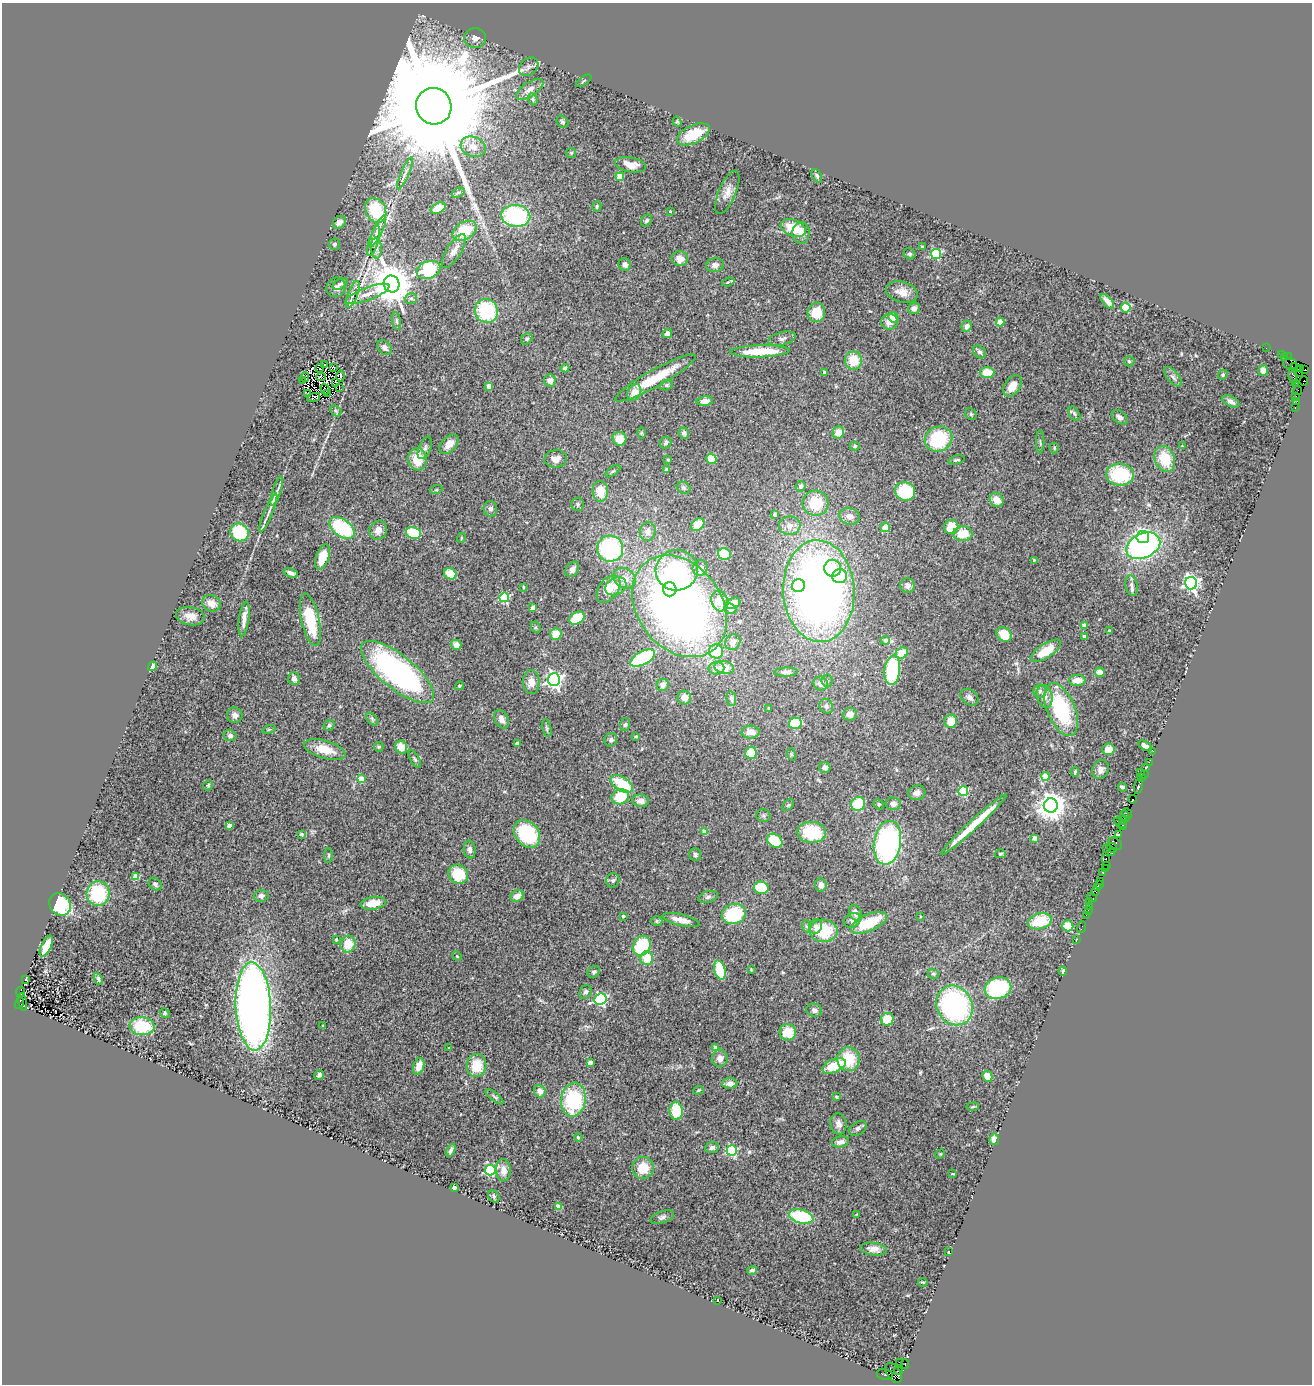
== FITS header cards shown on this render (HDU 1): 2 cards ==
NAXIS1  =                 1310
NAXIS2  =                 1382

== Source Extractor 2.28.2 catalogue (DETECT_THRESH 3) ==
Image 1310 x 1382 px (HDU 1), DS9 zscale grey, 1 PNG px = 1 image px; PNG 1314 x 1386 px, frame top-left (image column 1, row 1382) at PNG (2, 3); each listed source drawn as its Kron ellipse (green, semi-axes under 4 px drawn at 4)
Background 1.07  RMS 0.067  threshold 0.202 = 3 sigma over >= 5 px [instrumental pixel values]
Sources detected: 415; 3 with non-positive FLUX_AUTO (blend fragments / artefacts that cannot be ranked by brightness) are neither listed nor drawn; the other 412 listed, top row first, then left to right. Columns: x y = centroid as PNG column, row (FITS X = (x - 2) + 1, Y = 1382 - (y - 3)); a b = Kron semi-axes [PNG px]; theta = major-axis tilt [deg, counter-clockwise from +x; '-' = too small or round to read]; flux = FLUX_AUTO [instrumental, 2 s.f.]
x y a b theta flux
475 38 11 10 - 23
529 67 10 8 40 19
584 81 9 2 35 4.3
530 89 15 7 33 36
533 99 6 4 -71 6.7
434 106 18 17 - 220000
562 122 7 5 -49 8.5
677 122 5 4 - 5.7
693 134 17 9 25 140
473 147 13 10 -20 39
571 153 5 5 - 6.9
630 165 15 7 -10 53
405 173 17 3 67 17
817 176 7 4 -60 8.7
620 177 4 4 - 120
727 192 23 8 67 39
458 193 7 4 27 8.4
597 206 5 4 - 7
438 208 8 5 25 74
376 210 13 10 -62 220
670 211 4 3 - 4
516 216 14 11 -5 460
646 221 6 5 - 10
339 222 7 6 - 23
793 228 13 8 -22 120
378 231 17 4 64 29
465 231 13 8 33 130
801 233 11 9 86 30
374 241 16 4 73 21
334 244 6 6 - 8.5
922 247 4 3 - 10
376 248 10 5 -87 17
454 251 19 7 58 38
910 254 6 5 - 8.4
936 254 5 5 - 380
680 259 8 7 - 35
625 265 6 6 - 19
715 265 9 7 12 20
428 270 12 8 20 250
728 282 6 2 19 6.2
340 284 8 4 30 9.7
392 284 8 7 - 15000
336 287 10 9 - 21
902 292 16 10 -15 44
353 294 14 5 70 20
367 294 23 6 20 47
411 299 6 5 - 10
1107 301 9 4 -50 26
914 308 6 5 - 24
1126 308 5 4 - 210
486 311 12 11 - 300
816 313 9 9 - 84
893 317 5 5 - 53
396 321 9 3 -79 9
889 322 8 8 - 40
1000 322 4 4 - 91
967 326 6 5 - 24
667 333 5 4 - 17
527 339 6 5 - 7.4
782 339 14 6 14 19
385 348 8 6 -45 16
1266 348 2 2 - 15
760 351 30 6 2 160
979 352 7 5 -41 11
1281 354 2 2 - 15
1288 357 3 2 - 23
1285 358 2 2 - 37
853 361 9 8 - 100
1129 361 5 5 - 8.7
1290 364 7 5 -19 98
324 365 3 3 - 2.8
334 367 3 2 - 3.8
319 368 4 2 - 8.9
565 368 4 4 - 13
1300 368 3 3 - 120
1305 369 3 3 - 130
1297 370 7 4 -51 620
1263 371 5 5 - 22
825 372 4 3 - 5.1
987 372 7 5 1 80
1223 375 5 4 - 6.1
340 376 5 3 - 11
1293 376 8 3 -81 97
305 377 5 4 - 0.79
321 377 4 3 - 2.4
1173 377 12 5 -50 17
655 378 46 8 29 140
303 381 2 2 - 17
550 381 6 6 - 29
1304 381 5 3 - 120
336 383 4 3 - 10
1296 383 2 2 - 2.6
666 385 6 5 - 6.5
489 386 4 4 - 40
1013 386 12 7 54 47
339 387 4 2 - 2.9
325 389 5 2 - 4.6
1298 391 4 2 - 26
634 392 8 6 61 56
308 393 2 2 - 4.7
328 393 4 2 - 0.51
314 397 7 2 20 12
1296 397 3 2 - 46
705 401 8 4 5 34
1297 401 4 2 - 61
1231 402 9 5 -29 15
1295 408 3 2 - 29
336 411 6 4 -45 6.6
971 414 6 5 - 6.6
1074 414 8 5 -59 8.1
1120 417 9 6 -35 17
838 432 6 5 - 46
641 433 6 4 -90 5.5
684 433 5 5 - 14
619 439 7 7 - 59
939 439 14 12 23 230
1040 442 11 2 90 6.1
666 443 6 5 - 12
449 444 12 7 47 46
855 446 5 4 - 6.6
1182 446 3 3 - 3.1
425 448 12 6 68 17
1054 448 5 4 - 5.1
417 459 11 9 -83 96
556 459 11 8 5 32
711 459 5 5 - 97
1165 459 13 9 -69 130
668 460 3 3 - 4
957 460 8 3 13 6.7
667 470 4 3 - 17
613 471 8 4 35 9.3
1120 475 14 11 -3 260
801 486 5 5 - 17
684 488 7 5 -30 8.5
436 490 6 4 18 4.3
277 491 15 4 72 17
600 491 10 7 -85 83
905 491 10 9 - 190
997 500 7 6 - 49
816 503 13 12 - 140
578 504 6 6 - 12
490 509 8 7 - 15
268 513 21 3 67 24
775 514 4 4 - 29
850 516 10 8 -13 29
698 524 7 5 40 58
790 526 10 9 - 31
885 527 5 4 - 52
951 527 7 7 - 89
342 528 14 8 -36 330
378 530 10 8 67 38
239 532 9 8 - 210
648 532 10 7 76 29
414 533 8 6 -11 150
963 534 9 7 2 93
1143 537 6 6 - 750
461 538 5 3 - 4
1143 546 18 12 25 960
610 549 13 13 - 430
724 554 6 6 - 110
323 557 13 6 70 78
1034 560 4 4 - 4.5
700 568 8 7 - 20
833 568 8 8 - 61
572 569 8 6 55 21
677 570 21 20 - 500
291 573 8 4 -22 15
450 574 7 5 -30 65
840 576 7 7 - 94
624 578 12 9 -35 36
1191 583 6 6 - 1400
907 585 7 7 - 23
1131 585 10 6 -77 16
616 586 11 8 29 39
798 586 7 6 - 98
523 587 4 4 - 5.9
608 589 15 9 55 53
670 589 7 6 - 170
819 591 51 35 -87 3400
504 597 5 5 - 370
720 601 10 8 -74 89
211 603 9 8 - 46
733 603 7 5 30 71
679 606 55 42 -53 2900
533 607 4 4 - 32
730 609 6 5 - 14
190 616 14 9 -11 42
577 618 8 6 29 130
244 619 17 5 83 40
310 620 27 9 -78 220
1084 625 4 4 - 30
536 627 6 4 -63 7.1
1109 631 3 3 - 5.3
556 634 6 6 - 78
1004 634 8 6 -40 82
1084 636 3 3 - 13
885 640 4 4 - 16
733 642 8 7 - 22
456 645 5 5 - 31
716 651 7 7 - 93
1046 651 17 7 32 110
902 653 6 5 - 84
643 658 14 6 28 350
153 666 5 4 - 18
724 667 10 6 -13 52
716 668 8 6 4 17
892 670 14 8 83 290
398 672 45 16 -39 1200
786 672 12 4 1 15
1100 672 5 5 - 25
294 679 6 5 - 19
554 680 6 6 - 1500
1077 680 8 5 3 42
827 681 6 5 - 8.8
531 682 12 8 -89 37
821 683 7 6 - 28
663 685 6 6 - 20
459 686 4 4 - 8.4
1040 691 6 6 - 12
969 697 10 7 -36 16
1044 697 11 8 -77 28
684 698 7 6 - 29
731 699 7 4 -80 9
826 706 7 6 - 13
768 708 3 2 - 3
1061 709 28 14 -67 380
850 714 7 6 - 31
235 715 8 7 - 22
372 719 7 4 -47 8.8
501 719 10 6 -64 28
951 721 6 6 - 65
795 723 6 5 - 120
329 725 6 5 - 7.6
625 725 6 5 - 8.1
547 728 8 4 -77 7.7
269 729 7 4 19 5.9
751 732 9 6 1 32
230 736 6 5 - 12
636 736 3 3 - 4.7
611 740 7 6 - 12
517 744 4 4 - 12
1145 746 7 4 -34 16
379 747 5 4 - 5.1
401 747 6 6 - 54
1108 749 6 6 - 55
325 750 21 9 -16 85
1153 751 2 2 - 18
751 753 6 5 - 68
791 754 6 4 -72 5.5
415 759 10 4 -60 9.1
1149 762 2 2 - 50
825 768 5 5 - 19
1146 768 2 2 - 29
1100 770 9 8 - 22
1075 772 4 3 - 6.8
1141 772 3 2 - 21
1144 774 2 2 - 61
1045 776 4 4 - 75
1142 778 3 2 - 80
361 779 4 4 - 92
622 784 12 6 -33 170
208 785 5 4 - 5.9
1139 786 8 3 76 250
1122 787 5 3 - 15
963 791 5 5 - 300
917 793 9 7 17 25
620 797 9 7 20 120
1132 799 4 3 - 74
641 801 8 6 -11 25
858 804 7 6 - 170
879 804 5 4 - 6.9
893 804 7 6 - 21
788 805 7 4 44 7.2
1051 806 7 7 - 5700
1127 813 5 3 - 160
763 816 7 6 - 8.5
1125 816 6 3 -69 88
1123 820 4 2 - 150
1120 823 7 3 -28 150
229 825 4 4 - 29
974 825 44 5 43 120
1123 825 5 3 - 140
705 832 4 4 - 60
812 832 14 10 -3 210
302 834 4 4 - 12
527 834 15 11 -52 280
1119 835 4 3 - 250
1035 838 4 4 - 45
775 841 8 6 -35 160
887 843 22 13 80 880
1115 844 7 5 -33 64
1107 848 2 2 - 38
1112 848 5 3 - 130
470 850 9 6 -87 18
1112 852 4 3 - 190
1000 854 5 4 - 6.2
329 855 7 3 89 6
695 855 6 6 - 10
1106 858 3 2 - 8.2
1106 865 4 2 - 71
1105 868 2 2 - 4
1103 872 3 3 - 130
458 874 10 9 - 140
136 877 4 4 - 77
613 880 7 6 - 10
1100 881 2 2 - 50
155 884 7 5 -43 11
821 885 7 6 - 27
1099 885 3 2 - 110
761 888 7 6 - 130
1097 888 2 2 - 68
1096 892 3 2 - 89
98 893 12 11 - 250
261 896 7 6 - 17
517 896 7 5 33 38
708 897 10 6 16 13
1092 898 5 3 - 33
1089 901 3 2 - 9.5
373 903 13 6 8 80
60 904 12 10 -57 290
1090 906 3 3 - 97
1088 910 3 2 - 17
855 913 8 6 -65 26
734 914 12 10 19 250
1086 915 2 2 - 36
623 916 3 3 - 12
920 916 2 2 - 3.3
681 920 19 5 -14 47
852 920 9 7 31 13
657 921 5 5 - 7.8
1040 921 12 8 15 140
869 923 19 8 23 180
806 926 6 4 -72 7.3
815 926 7 6 - 22
1068 926 5 5 - 79
1082 927 6 2 71 36
824 931 14 11 -1 180
1077 939 2 2 - 27
336 940 3 3 - 4.8
348 944 8 7 - 81
46 946 11 5 64 96
642 946 10 8 57 220
457 956 5 4 - 4.9
647 958 7 6 - 81
720 970 10 5 -75 160
751 970 3 2 - 3.7
1063 971 4 3 - 8.5
594 972 7 5 38 9
933 974 6 5 - 7.5
26 979 3 2 - 3.9
98 979 6 4 -66 8.2
998 988 13 10 18 370
20 992 5 3 - 490
586 992 7 5 62 11
600 999 6 5 - 620
23 1002 8 4 -77 180
19 1003 6 3 77 280
955 1005 20 17 -62 820
253 1006 44 17 -87 3500
814 1010 8 6 -18 17
165 1013 5 4 - 6.3
887 1019 6 6 - 93
142 1026 12 9 -5 200
323 1026 3 3 - 6.4
788 1032 8 8 - 100
449 1048 3 3 - 3.4
715 1048 4 4 - 42
720 1058 8 8 - 24
848 1059 12 11 - 150
590 1063 4 4 - 54
419 1066 8 5 71 50
476 1066 11 10 - 110
834 1066 12 6 23 120
319 1075 5 4 - 12
987 1076 5 5 - 50
730 1083 7 5 0 21
698 1090 5 4 - 4.8
540 1091 6 5 - 30
836 1096 3 3 - 7.8
495 1097 11 3 -40 8.7
573 1099 17 12 83 340
973 1107 6 3 9 5.2
676 1111 9 7 -84 130
838 1124 10 8 -82 27
858 1128 9 6 32 15
578 1137 4 4 - 7.6
994 1139 6 5 - 36
840 1142 9 5 10 20
712 1148 7 5 8 15
451 1150 7 4 64 12
732 1151 5 5 - 450
940 1154 5 4 - 4.1
643 1168 11 11 - 87
490 1170 5 5 - 530
503 1170 11 7 -88 38
953 1174 3 2 - 3.2
454 1188 4 3 - 34
494 1196 6 5 - 7.6
559 1207 4 4 - 88
857 1214 3 3 - 3.7
801 1216 12 6 -14 270
662 1217 12 6 19 14
874 1249 13 6 -8 32
948 1252 4 3 - 27
752 1270 5 4 - 11
923 1282 4 2 - 4.5
717 1300 3 3 - 15
899 1362 2 2 - 3.1
905 1364 5 3 - 160
898 1371 4 3 - 470
894 1373 11 6 -57 1200
885 1374 8 5 -11 270
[3 non-positive-flux detections neither listed nor drawn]